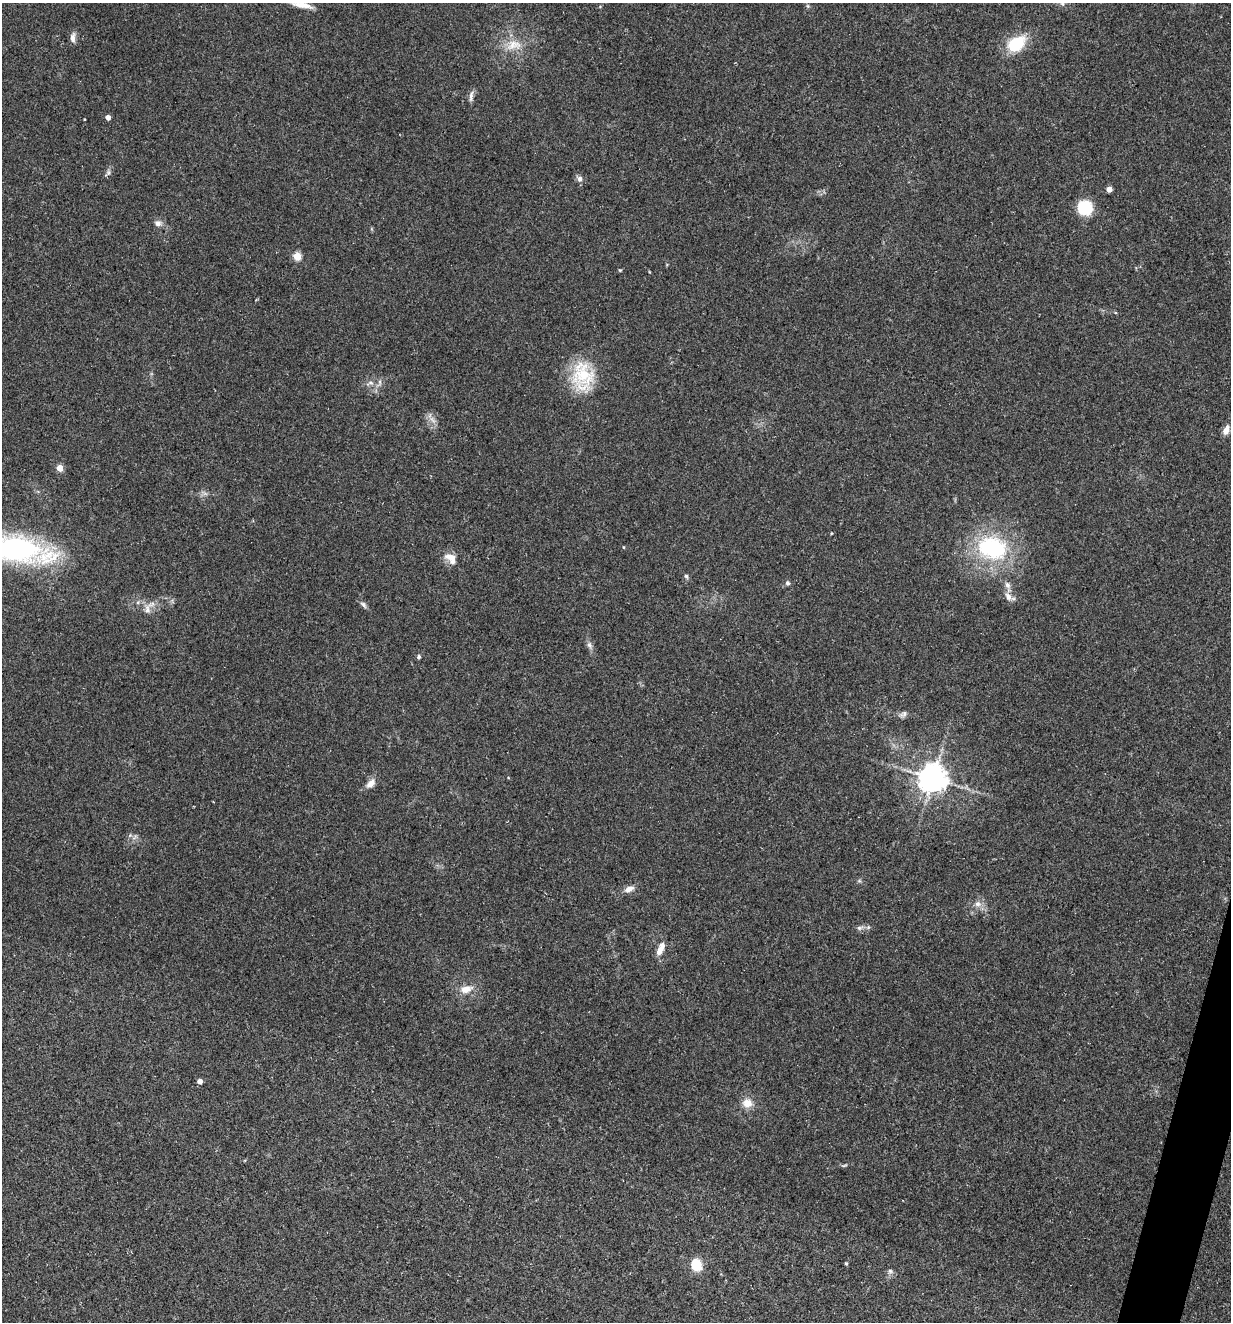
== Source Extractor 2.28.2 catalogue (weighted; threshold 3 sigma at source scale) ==
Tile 6 of 4 x 4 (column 2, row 2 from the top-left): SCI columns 1484-2712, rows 2641-3960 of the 5297 x 5282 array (HDU 1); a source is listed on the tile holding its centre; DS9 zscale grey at full resolution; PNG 1233 x 1324 px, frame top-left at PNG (2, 3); no overlay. Shown black and unused: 1% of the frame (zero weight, under 3 of 5 exposures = <1% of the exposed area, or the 3 px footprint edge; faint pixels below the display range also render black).
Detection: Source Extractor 2.28.2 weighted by HDU 2 'WHT'; one run over the whole footprint, this tile lists its part. Background 0.107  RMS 0.0066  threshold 0.0299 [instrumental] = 3 sigma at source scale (4.5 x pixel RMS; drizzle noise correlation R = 1.50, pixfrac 1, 0.05/0.05 arcsec/px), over >= 5 px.
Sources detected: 53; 2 too faint to see at this stretch — not listed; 3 inside a brighter listed object's ellipse — not listed separately; the other 48 listed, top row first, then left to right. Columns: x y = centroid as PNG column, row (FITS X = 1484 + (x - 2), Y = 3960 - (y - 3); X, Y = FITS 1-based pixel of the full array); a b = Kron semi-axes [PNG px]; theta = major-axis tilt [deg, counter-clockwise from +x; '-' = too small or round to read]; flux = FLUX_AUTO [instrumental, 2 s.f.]
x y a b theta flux
302 5 25 6 -11 7.2
808 6 6 4 -71 0.9
73 38 13 6 87 3.3
1016 44 18 13 39 29
514 45 24 14 11 13
471 96 16 5 81 2.5
108 117 4 4 - 4.6
84 119 3 2 - 0.46
108 173 10 6 58 1.9
579 179 8 7 - 2.6
1109 189 4 4 - 7.4
1085 208 11 11 - 31
158 223 9 7 -14 3.3
297 256 5 5 - 23
620 270 5 4 - 0.63
583 376 40 28 -85 34
370 383 12 6 14 3
1226 430 12 7 71 4.6
60 468 4 4 - 13
831 533 4 2 - 0.47
623 547 4 3 - 0.53
992 548 35 25 -12 70
17 550 61 24 -7 170
450 557 17 9 -9 6.3
686 576 6 5 - 1.3
787 583 6 5 - 1.5
1007 585 10 7 -66 3.2
1008 597 12 8 -55 4.3
138 602 6 4 72 1
363 605 11 6 -48 2
147 609 15 8 -87 4.6
589 645 10 7 -60 2.4
419 657 5 5 - 1.2
903 714 11 7 33 2.3
933 778 9 9 - 800
371 783 14 8 44 4.9
135 837 9 4 42 1.6
629 889 12 7 23 4.2
978 904 9 8 - 3.6
860 928 9 6 10 2.2
659 952 11 8 56 3.9
466 989 16 10 12 7.5
200 1081 4 4 - 4.6
747 1103 13 11 2 7.3
844 1165 9 3 13 1
846 1263 4 3 - 0.77
696 1265 14 12 -73 12
890 1271 8 6 -16 1.6
Isophote crosses this tile's border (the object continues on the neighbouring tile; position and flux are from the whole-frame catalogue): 2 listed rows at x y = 302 5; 17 550